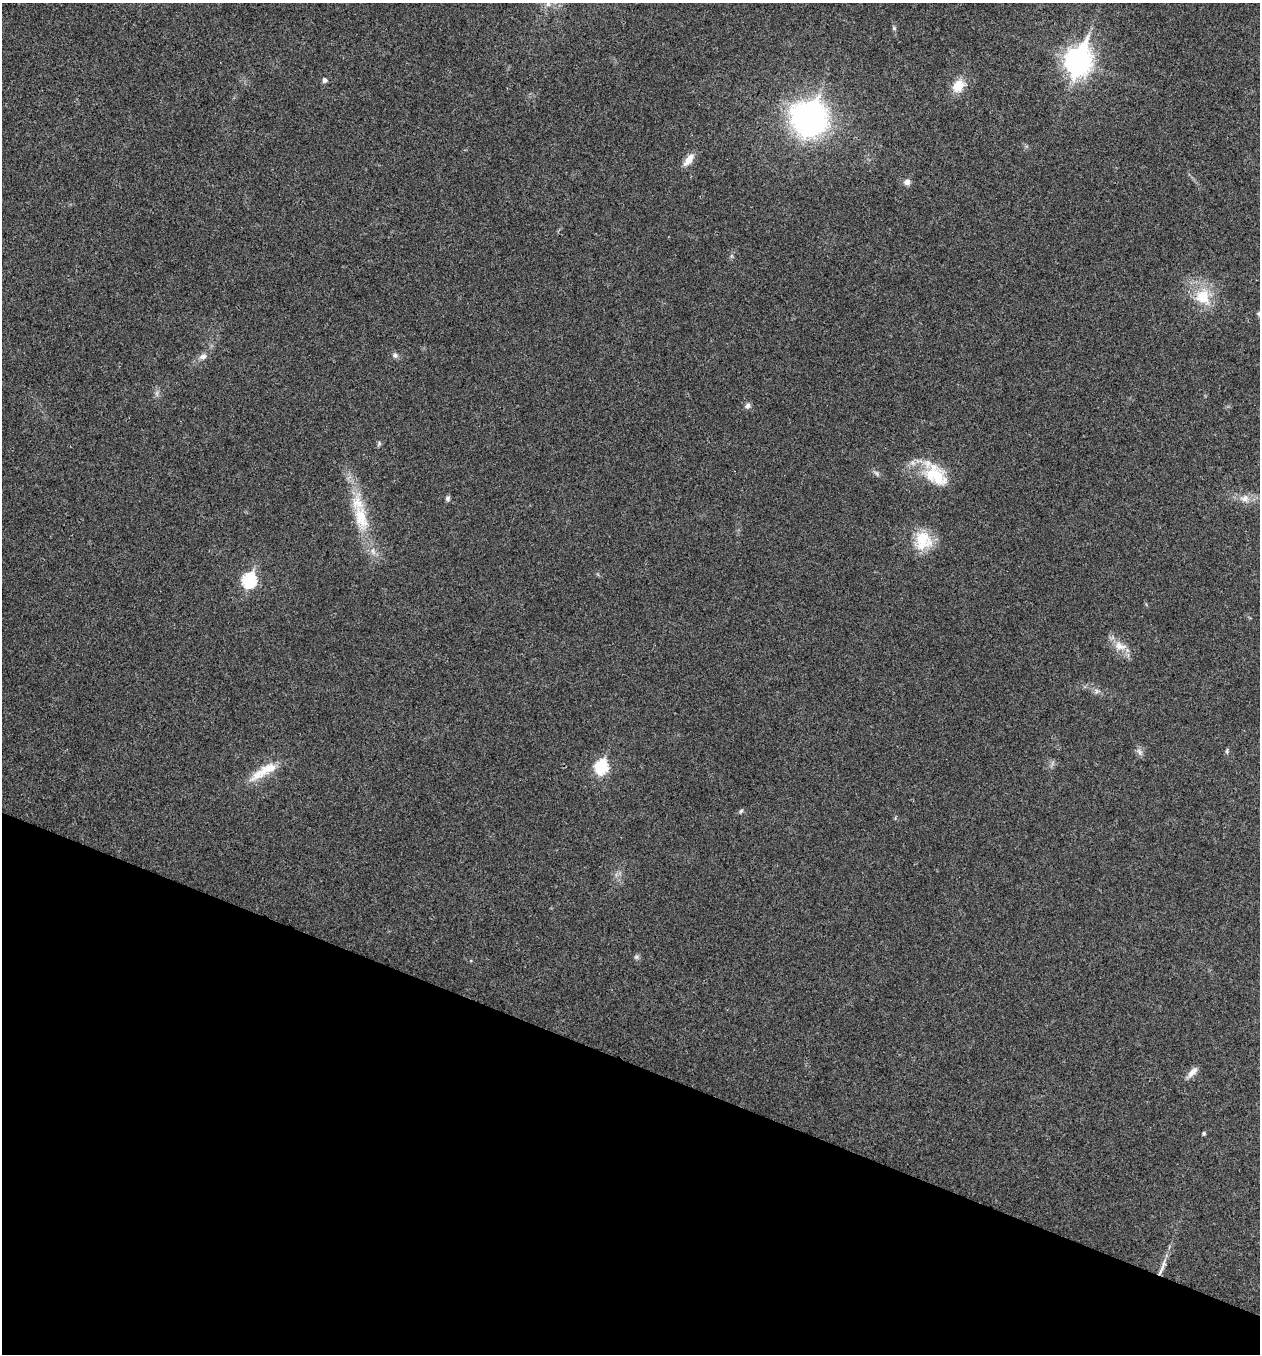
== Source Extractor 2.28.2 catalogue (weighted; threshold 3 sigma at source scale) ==
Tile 15 of 4 x 4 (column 3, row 4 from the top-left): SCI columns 2650-3907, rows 6-1357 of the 5430 x 5416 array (HDU 1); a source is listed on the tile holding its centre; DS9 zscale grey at full resolution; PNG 1262 x 1356 px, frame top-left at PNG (2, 3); no overlay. Shown black and unused: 22% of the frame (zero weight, under 3 of 4 exposures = <1% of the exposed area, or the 3 px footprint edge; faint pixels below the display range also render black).
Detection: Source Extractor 2.28.2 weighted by HDU 2 'WHT'; one run over the whole footprint, this tile lists its part. Background 0.0236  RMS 0.0054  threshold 0.0242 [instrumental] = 3 sigma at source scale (4.5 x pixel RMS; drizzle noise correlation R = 1.50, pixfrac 1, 0.05/0.05 arcsec/px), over >= 5 px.
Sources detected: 31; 2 inside a brighter listed object's ellipse — not listed separately; the other 29 listed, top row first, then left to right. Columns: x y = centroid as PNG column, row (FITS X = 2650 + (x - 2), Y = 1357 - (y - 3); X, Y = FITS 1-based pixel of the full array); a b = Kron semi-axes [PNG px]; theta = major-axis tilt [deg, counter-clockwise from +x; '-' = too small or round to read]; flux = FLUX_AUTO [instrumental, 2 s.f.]
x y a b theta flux
894 28 6 5 - 0.82
1078 61 12 9 71 510
325 80 6 6 - 1.4
958 86 15 11 63 9.2
809 119 16 16 - 310
688 160 20 8 51 5.1
907 182 8 7 - 2.2
1203 297 25 21 -65 17
395 355 8 7 - 1.6
203 356 9 7 25 2.5
748 406 8 7 - 1.7
379 443 6 5 - 0.84
935 474 39 21 -48 21
448 498 7 6 - 1.2
1245 498 13 10 12 4.4
361 518 38 17 -73 20
923 540 25 22 -86 16
249 580 8 7 - 72
1120 646 18 11 -19 6.3
1097 691 6 6 - 1.4
1227 751 7 4 -89 0.78
1139 752 11 6 -61 1.9
601 767 7 7 - 54
260 774 36 12 32 11
741 811 6 5 - 0.88
636 957 6 6 - 1.1
1192 1072 15 7 46 3.6
1204 1133 4 4 - 0.9
1161 1271 28 5 66 5.1
Overlapping masked pixels (flux is a lower limit): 1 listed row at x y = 1161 1271